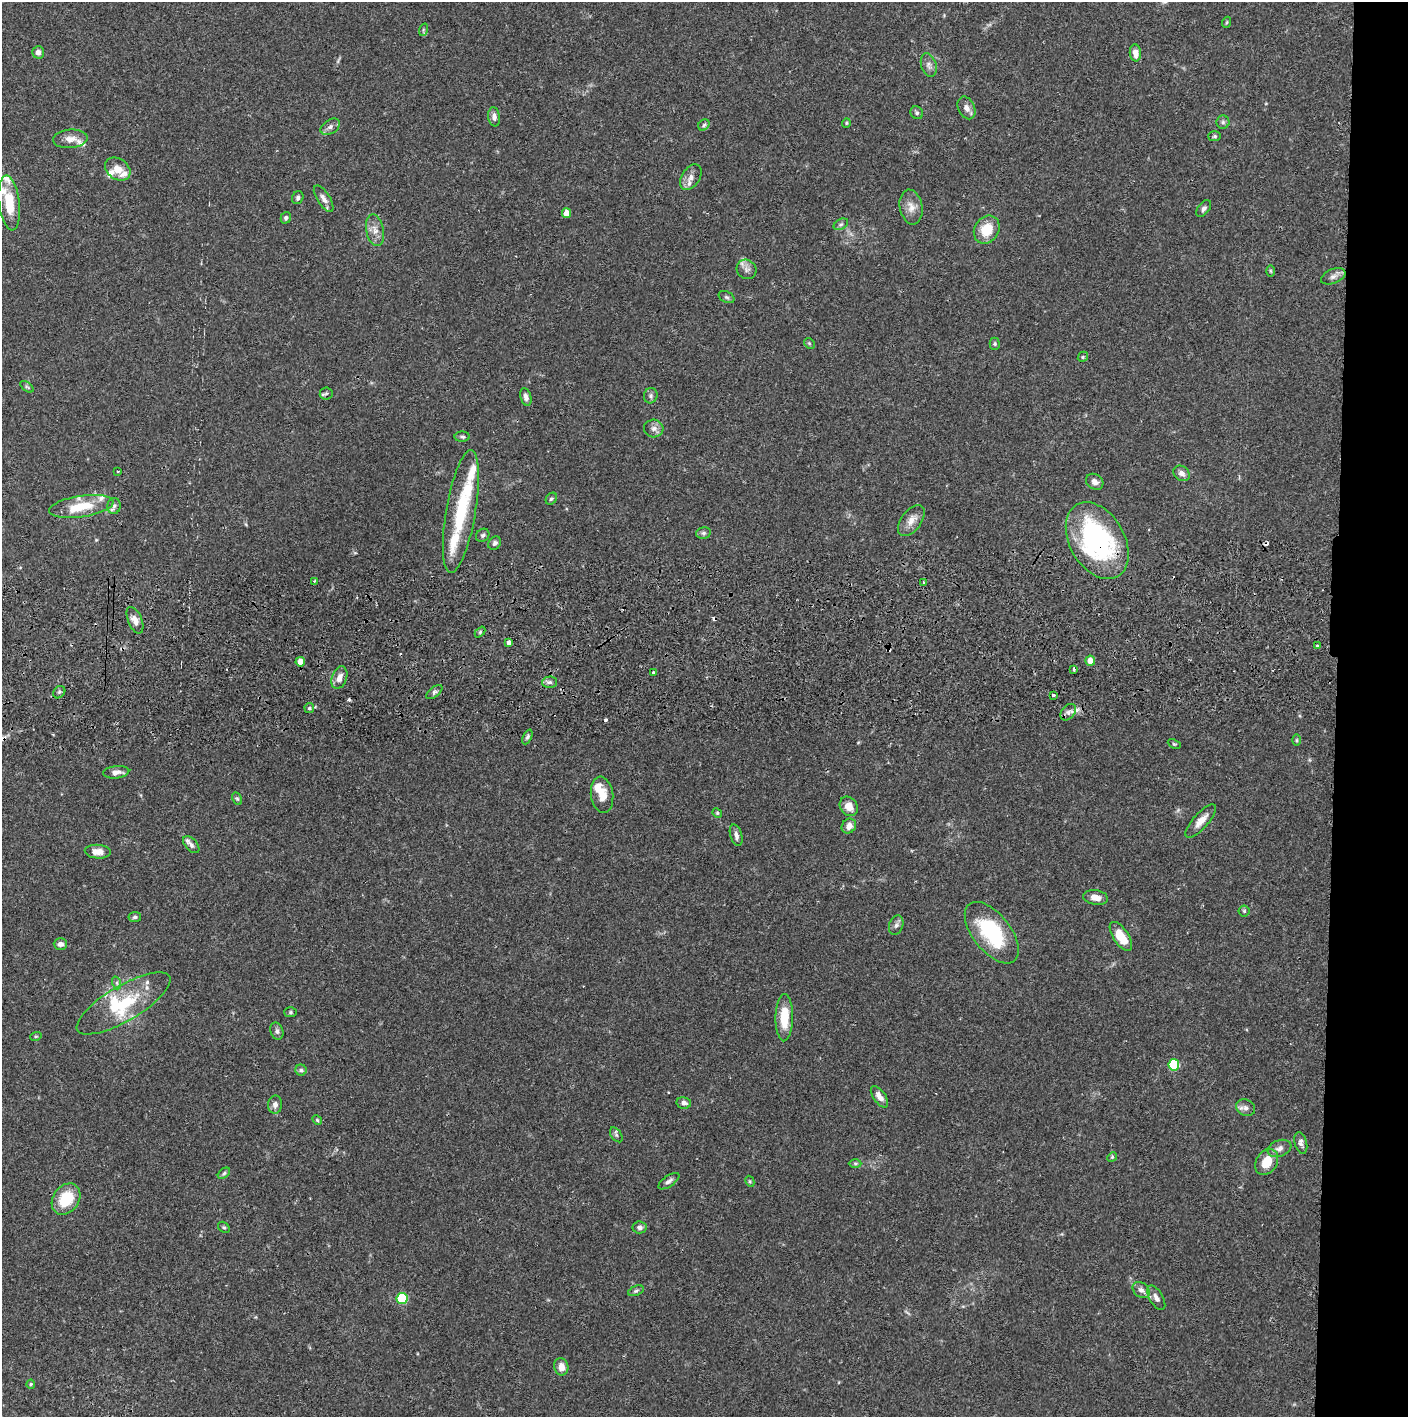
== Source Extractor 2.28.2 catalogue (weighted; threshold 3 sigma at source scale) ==
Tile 6 of 3 x 3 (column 3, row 2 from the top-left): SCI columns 2818-4223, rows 1472-2886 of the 4229 x 4359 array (HDU 1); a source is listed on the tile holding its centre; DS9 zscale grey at full resolution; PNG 1410 x 1419 px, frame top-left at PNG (2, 2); each listed source drawn as its Kron ellipse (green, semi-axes under 4 px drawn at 4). Shown black and unused: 5% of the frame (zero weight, under 2 of 3 exposures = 3% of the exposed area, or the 3 px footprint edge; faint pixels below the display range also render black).
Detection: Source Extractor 2.28.2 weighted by HDU 2 'WHT'; one run over the whole footprint, this tile lists its part. Background 0.0679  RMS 0.0048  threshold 0.0217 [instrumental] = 3 sigma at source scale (4.5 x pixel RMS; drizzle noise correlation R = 1.50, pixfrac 1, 0.05/0.05 arcsec/px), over >= 5 px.
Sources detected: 142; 1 inside a brighter object's white glare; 6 cosmic-ray / hot-pixel residue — neither listed nor drawn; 16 inside a brighter listed object's ellipse — not listed separately; the other 119 listed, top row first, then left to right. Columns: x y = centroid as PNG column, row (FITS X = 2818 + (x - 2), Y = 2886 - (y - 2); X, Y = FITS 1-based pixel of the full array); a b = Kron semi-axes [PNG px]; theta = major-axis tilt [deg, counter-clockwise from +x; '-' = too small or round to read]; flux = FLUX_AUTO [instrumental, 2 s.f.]
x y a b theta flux
1227 22 5 3 - 0.5
423 30 6 4 72 0.67
38 52 6 6 - 2.1
1135 53 8 5 -83 3.7
929 65 12 7 -71 2.3
966 108 12 8 -64 2.5
917 113 7 6 - 1
494 117 9 6 -81 2
1223 122 6 6 - 1.3
846 123 5 4 - 0.53
704 125 6 5 - 0.81
330 127 10 7 32 2
1215 136 6 5 - 0.81
70 139 17 9 5 4.3
118 169 14 10 -36 5.1
691 177 14 9 58 3.1
298 198 7 5 64 1.2
324 199 15 6 -58 2.4
9 203 27 10 -83 14
911 207 18 11 -79 4.6
1204 208 9 5 52 1.5
566 213 5 4 - 6.1
286 218 6 5 - 1.1
841 224 8 5 29 1.1
375 230 16 9 -79 4
987 230 15 12 58 11
747 269 10 9 - 2.5
1271 271 6 4 -89 0.56
1333 276 13 7 22 2.3
727 297 8 5 -27 1.1
809 343 6 4 -45 0.65
995 344 6 5 - 0.71
1083 357 5 4 - 0.63
27 387 7 4 -36 0.77
326 393 6 6 - 0.87
651 396 8 6 75 1.4
526 397 9 5 -73 1.9
654 429 10 9 - 2.2
462 437 8 5 0 1
118 471 3 2 - 0.63
1182 473 9 7 -36 2.4
1095 482 9 7 -35 2.3
551 499 6 5 - 0.83
81 506 32 10 9 14
114 506 8 6 86 1.5
461 511 62 14 80 28
911 520 18 10 54 4.5
703 533 7 5 13 1
483 535 7 6 - 1.1
1097 541 41 27 -60 78
495 543 7 6 - 1.4
314 581 4 3 - 0.53
923 582 3 2 - 0.45
135 620 14 7 -67 3.1
480 632 6 4 47 0.69
509 642 4 3 - 5.5
1317 646 3 3 - 1.5
1090 661 5 4 - 5.6
300 662 5 4 - 3.8
1074 669 3 3 - 1.2
653 673 3 3 - 1.1
339 678 12 7 69 3.4
550 682 7 5 1 1.4
59 692 7 5 48 1.2
434 692 9 5 37 1.3
1054 695 4 3 - 0.73
309 708 5 5 - 0.72
1068 712 9 6 50 1.9
527 737 8 4 64 1
1297 740 6 4 -90 0.67
1174 744 7 4 -24 0.64
116 772 13 6 6 2.8
602 795 18 11 -82 7
237 799 6 4 -62 0.72
849 806 10 8 -55 4.3
717 813 5 4 - 0.6
1201 821 21 7 48 4.7
849 826 8 6 51 3.1
736 835 11 6 -73 2.1
191 845 10 6 -48 1.6
98 852 13 7 -3 4.4
1095 897 13 7 -9 3.8
1244 911 5 5 - 0.82
135 917 6 5 - 1
896 925 10 7 70 1.6
992 933 36 19 -51 37
1121 936 16 7 -57 9.7
60 944 6 5 - 2.1
117 983 6 4 -72 0.91
124 1003 53 17 30 25
290 1012 6 5 - 0.71
784 1018 23 8 89 12
277 1031 9 6 -71 1.4
36 1036 6 3 18 0.51
1174 1065 6 5 - 32
301 1070 5 5 - 0.95
879 1097 12 6 -55 3.3
684 1103 7 5 -11 1.9
275 1105 9 7 87 2.4
1246 1108 10 8 -26 2.1
317 1120 5 4 - 0.63
616 1135 8 5 -56 1
1301 1143 11 6 -74 1.8
1279 1148 12 8 21 2.5
1112 1157 5 4 - 0.6
1267 1162 14 10 58 9
855 1163 6 4 -1 0.74
224 1173 7 4 41 0.83
669 1181 12 5 34 1.7
750 1181 6 4 -62 0.65
66 1199 17 12 54 16
224 1227 6 5 - 0.8
640 1227 7 6 - 1.6
1141 1290 9 7 -39 2.1
636 1291 8 5 21 0.91
402 1298 5 5 - 34
1156 1298 13 6 -60 2.6
561 1367 8 7 - 3.6
31 1384 4 4 - 0.57
Overlapping masked pixels (flux is a lower limit): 3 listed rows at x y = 1097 541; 509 642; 300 662